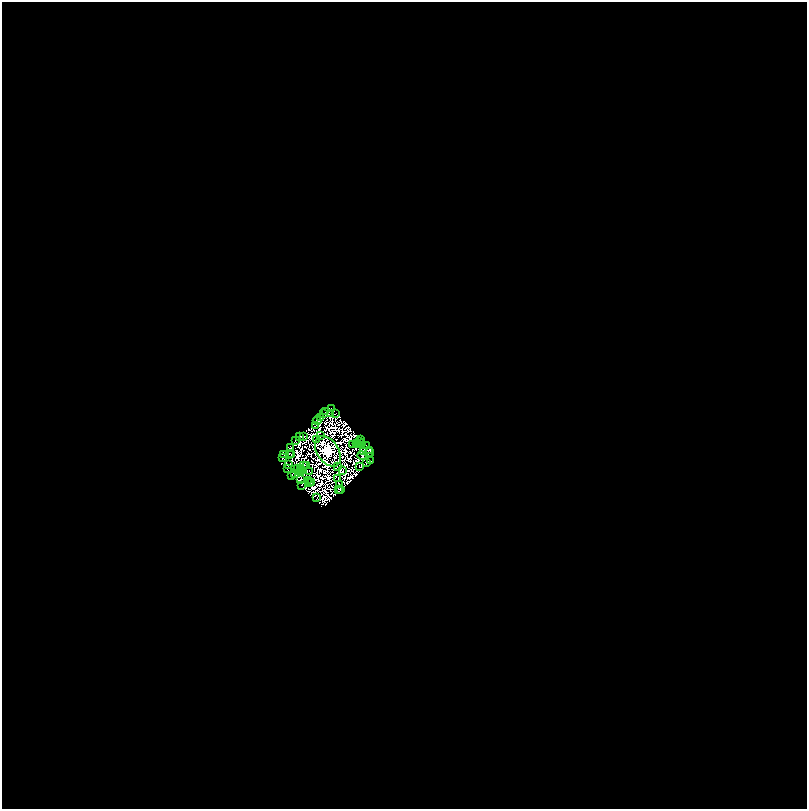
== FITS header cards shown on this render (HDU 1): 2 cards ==
NAXIS1  =                 1609
NAXIS2  =                 1613

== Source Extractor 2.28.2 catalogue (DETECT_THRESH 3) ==
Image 1609 x 1613 px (HDU 1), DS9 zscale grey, zoomed out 1/2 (1 PNG px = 2 x 2 image px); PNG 809 x 811 px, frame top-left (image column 1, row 1613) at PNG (2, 2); each listed source drawn as its Kron ellipse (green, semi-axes under 4 px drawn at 4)
Background 1.9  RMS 8.4e-04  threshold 0.00253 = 3 sigma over >= 5 px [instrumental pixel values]
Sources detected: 173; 117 cannot appear on this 1/2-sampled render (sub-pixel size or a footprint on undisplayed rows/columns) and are neither listed nor drawn; the other 56 listed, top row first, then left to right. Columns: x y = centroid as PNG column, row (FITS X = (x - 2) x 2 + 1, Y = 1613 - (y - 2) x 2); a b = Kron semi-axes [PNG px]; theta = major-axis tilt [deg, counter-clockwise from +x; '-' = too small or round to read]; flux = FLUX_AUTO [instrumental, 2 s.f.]
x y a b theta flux
331 409 4 2 - 720
325 412 2 1 - 95
324 413 3 2 - 530
336 413 2 1 - 61
331 414 2 1 - 290
320 417 4 3 - 330
317 420 4 2 - 65
316 425 2 2 - 290
321 436 4 1 - 25
300 437 3 1 - 690
303 437 2 1 - 70
360 439 2 1 - 180
295 440 2 1 - 97
316 440 3 1 - 62
360 441 2 2 - 310
356 443 2 1 - 88
358 443 3 1 - 35
362 444 2 1 - 510
352 445 2 1 - 100
367 446 3 1 - 370
291 448 2 1 - 82
370 450 3 2 - 940
328 451 17 10 -55 390000
363 451 2 1 - 230
369 452 4 1 - 290
289 454 2 1 - 130
292 454 2 1 - 190
284 455 2 1 - 65
362 456 4 2 - 99
283 457 3 1 - 200
370 461 3 2 - 930
367 463 3 1 - 12
288 465 2 1 - 280
304 465 2 1 - 25
307 466 2 1 - 44
359 466 2 1 - 96
337 467 2 1 - 17
287 468 3 2 - 23
297 469 3 2 - 81
301 469 2 1 - 24
303 470 2 1 - 32
343 470 2 1 - 150
310 471 3 1 - 2.7
300 472 4 2 - 11
295 474 2 2 - 290
292 476 2 1 - 150
338 478 2 1 - 180
301 480 3 1 - 38
308 480 2 1 - 190
309 482 2 1 - 230
311 482 2 1 - 19
339 484 4 2 - 220
301 485 2 1 - 140
338 489 2 1 - 32
341 489 3 2 - 27
316 498 2 1 - 34
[117 sub-pixel or undisplayed-footprint detections neither listed nor drawn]